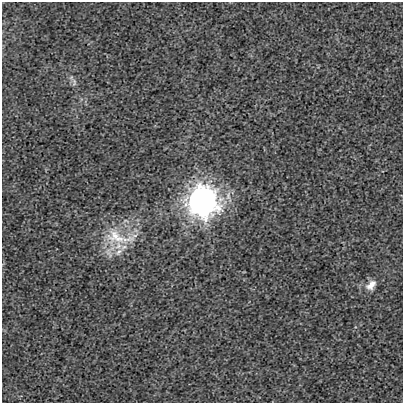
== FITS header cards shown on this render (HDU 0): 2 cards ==
NAXIS1  =                  401
NAXIS2  =                  401

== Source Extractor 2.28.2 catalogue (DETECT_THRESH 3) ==
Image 401 x 401 px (HDU 0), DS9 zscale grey, 1 PNG px = 1 image px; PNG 405 x 405 px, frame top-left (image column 1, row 401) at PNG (2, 2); no overlay
Background -8.15e-05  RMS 0.0027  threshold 0.00805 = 3 sigma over >= 5 px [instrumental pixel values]
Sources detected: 5; all 5 listed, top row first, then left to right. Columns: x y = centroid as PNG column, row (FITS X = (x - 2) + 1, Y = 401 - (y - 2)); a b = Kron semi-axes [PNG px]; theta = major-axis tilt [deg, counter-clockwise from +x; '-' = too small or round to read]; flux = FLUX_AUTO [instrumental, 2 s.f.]
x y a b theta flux
74 82 12 6 -82 0.63
202 202 12 12 - 180
119 237 54 22 -7 8.7
119 252 15 8 39 1.7
371 285 16 10 47 1.8